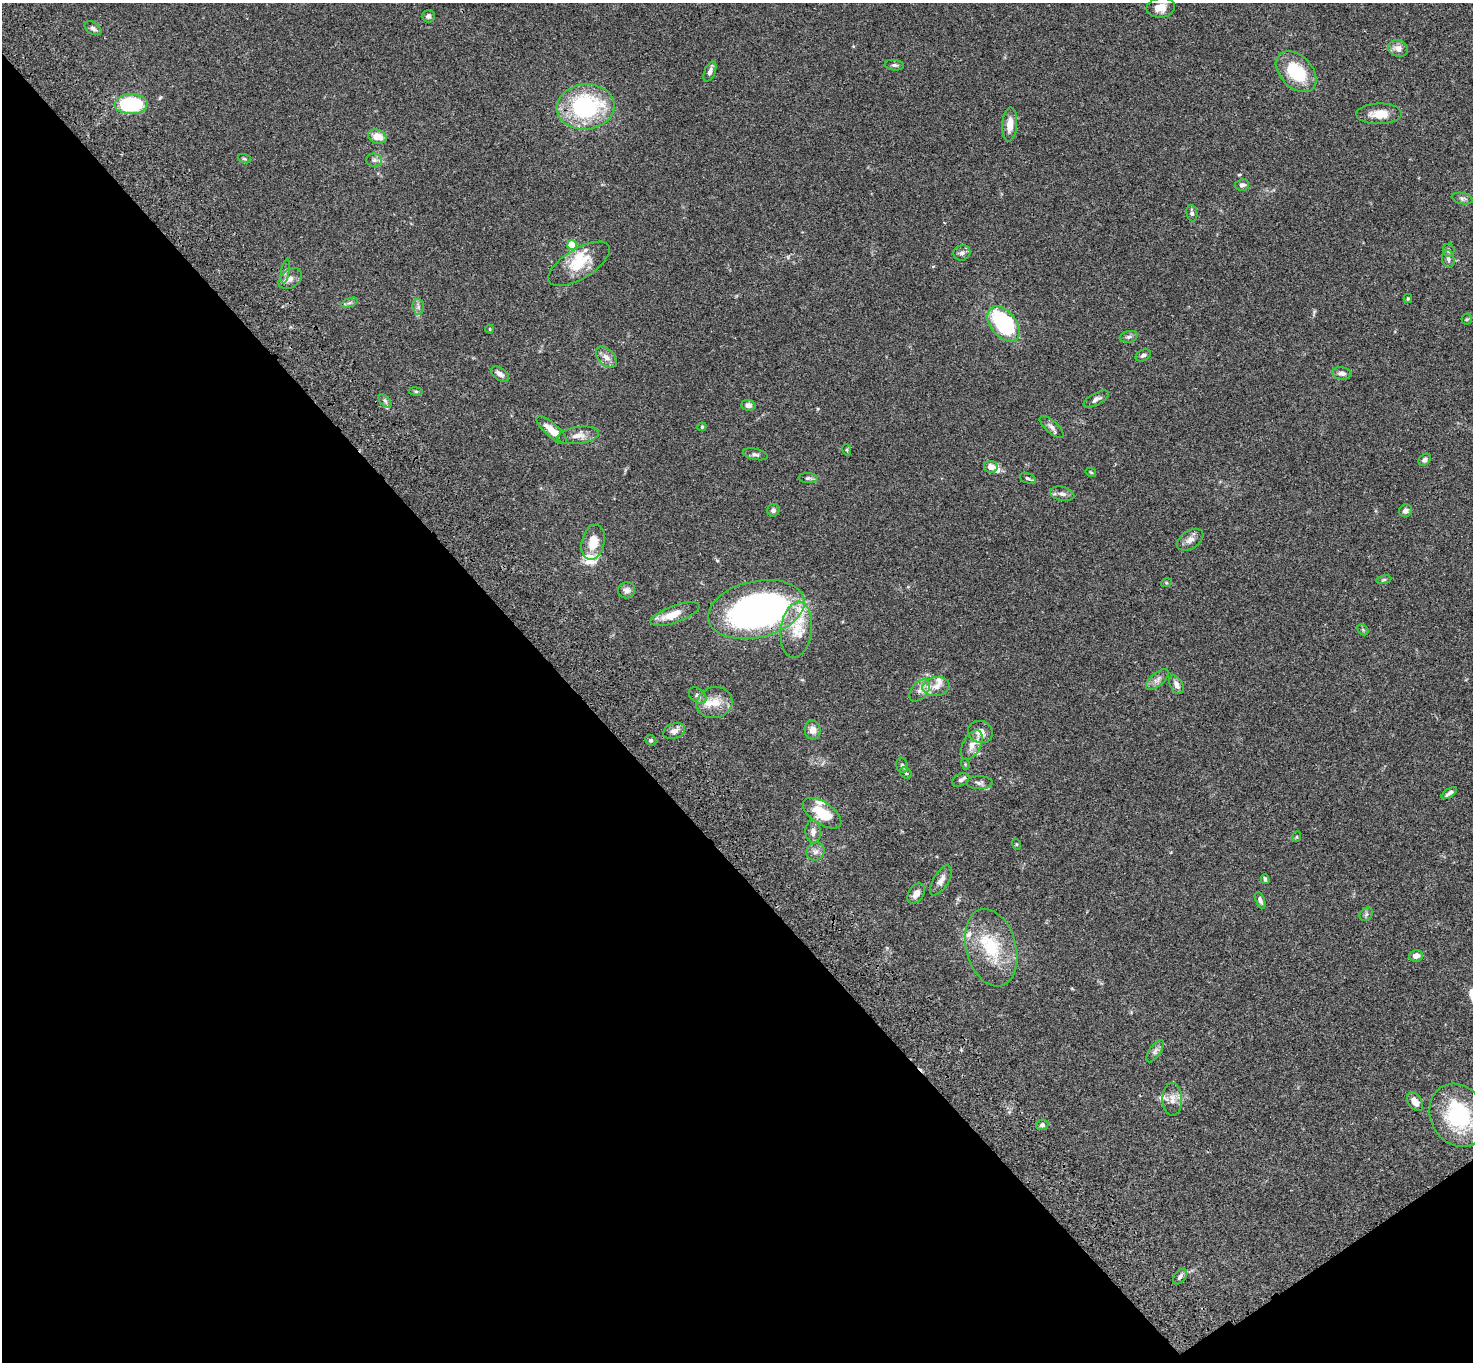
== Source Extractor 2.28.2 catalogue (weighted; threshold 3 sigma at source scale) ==
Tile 14 of 4 x 4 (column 2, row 4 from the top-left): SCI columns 1577-3047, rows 381-1740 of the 6094 x 6064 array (HDU 1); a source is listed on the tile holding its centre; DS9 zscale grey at full resolution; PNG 1475 x 1364 px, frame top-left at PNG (2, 3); each listed source drawn as its Kron ellipse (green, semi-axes under 4 px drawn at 4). Shown black and unused: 40% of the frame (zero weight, under 3 of 4 exposures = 6% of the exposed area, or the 3 px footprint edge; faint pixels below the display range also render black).
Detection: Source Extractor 2.28.2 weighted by HDU 2 'WHT'; one run over the whole footprint, this tile lists its part. Background 0.0621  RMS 0.0055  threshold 0.0245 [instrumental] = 3 sigma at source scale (4.5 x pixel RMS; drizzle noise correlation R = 1.50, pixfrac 1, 0.05/0.05 arcsec/px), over >= 5 px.
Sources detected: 112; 1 inside a brighter object's white glare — neither listed nor drawn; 14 inside a brighter listed object's ellipse — not listed separately; the other 97 listed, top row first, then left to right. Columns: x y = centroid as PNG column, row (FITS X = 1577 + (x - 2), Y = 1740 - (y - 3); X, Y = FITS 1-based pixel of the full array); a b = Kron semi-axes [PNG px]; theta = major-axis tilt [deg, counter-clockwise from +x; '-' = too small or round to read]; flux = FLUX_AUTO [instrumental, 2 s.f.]
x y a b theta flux
1161 8 14 10 7 5.3
428 16 6 6 - 1.5
93 28 9 6 -32 1.8
1398 48 10 8 -18 3.4
894 65 9 5 -5 1.3
710 71 10 5 68 2.2
1296 72 24 16 -45 23
131 104 16 10 2 42
586 107 29 22 7 61
1379 114 23 10 1 7.4
1010 124 17 7 86 6.1
377 137 9 7 -19 6.7
244 159 7 4 -19 0.7
374 160 8 6 0 1.4
1242 185 7 5 9 1.6
1462 198 11 5 -12 1.5
1192 213 8 5 -80 1.5
572 245 5 5 - 12
1448 250 6 6 - 1.5
962 253 8 7 - 1.9
1448 259 9 6 -80 1.6
579 264 35 15 31 15
285 271 12 4 79 1.6
290 279 13 9 36 3.4
1408 299 4 4 - 0.58
349 303 9 4 19 1.1
418 307 8 5 -84 1.5
1467 319 5 5 - 0.76
1004 324 20 12 -51 55
490 329 4 4 - 0.46
1129 337 9 5 10 1.4
1143 355 8 5 26 1.4
606 357 12 8 -47 3.4
1342 373 9 6 -6 2.2
500 374 10 6 -35 2.5
416 391 7 3 -8 0.7
1096 399 14 6 28 2.1
385 401 8 4 -46 1.3
748 405 7 5 -4 2.2
702 427 4 4 - 0.57
1052 427 15 6 -42 2.3
552 430 19 6 -41 6.8
578 435 21 8 8 4.2
847 450 6 3 -72 0.56
755 454 12 5 -12 1.6
1425 460 7 5 43 1.4
991 467 7 6 - 4.1
1091 472 5 4 - 0.56
808 478 9 5 -4 1.2
1028 478 8 5 -19 1
1062 494 12 7 -13 2.2
773 510 6 6 - 1.5
1405 511 7 6 - 1.9
1190 540 14 9 32 3
593 542 18 11 77 9.3
1384 580 7 4 9 0.68
1166 583 5 3 - 0.51
627 590 9 8 - 2.1
756 609 49 28 13 210
675 614 26 8 20 8.2
796 630 28 15 83 14
1363 630 6 4 -45 0.72
1157 680 14 6 41 2.4
1176 685 10 6 -62 2.8
936 686 14 9 11 4.5
920 690 13 8 50 3.2
698 696 10 6 -38 1.9
714 703 18 15 14 8.6
813 730 9 8 - 3.8
674 731 11 7 22 2.9
980 732 12 11 - 5
651 740 6 5 - 0.87
972 745 16 8 62 4.8
965 764 5 3 - 0.47
902 765 8 5 -73 1.2
906 773 6 5 - 0.76
961 780 9 6 26 1.5
979 783 13 6 -1 1.9
1449 793 9 3 34 1.5
822 813 22 11 -34 15
813 832 11 7 -86 2.8
1296 837 5 3 - 0.45
1016 844 5 3 - 0.51
815 851 9 8 - 2.4
1265 879 5 3 - 0.98
941 880 17 7 58 3.4
916 893 11 7 54 3.7
1260 900 9 4 -67 1.6
1366 914 7 6 - 1.2
991 948 39 25 -75 27
1416 956 7 6 - 2.8
1155 1051 13 5 54 1.9
1172 1099 16 10 -89 4.2
1415 1102 10 6 -55 4.1
1458 1115 33 27 -62 43
1042 1125 6 5 - 1.4
1180 1277 9 5 53 1.6
Overlapping masked pixels (flux is a lower limit): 1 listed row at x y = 756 609